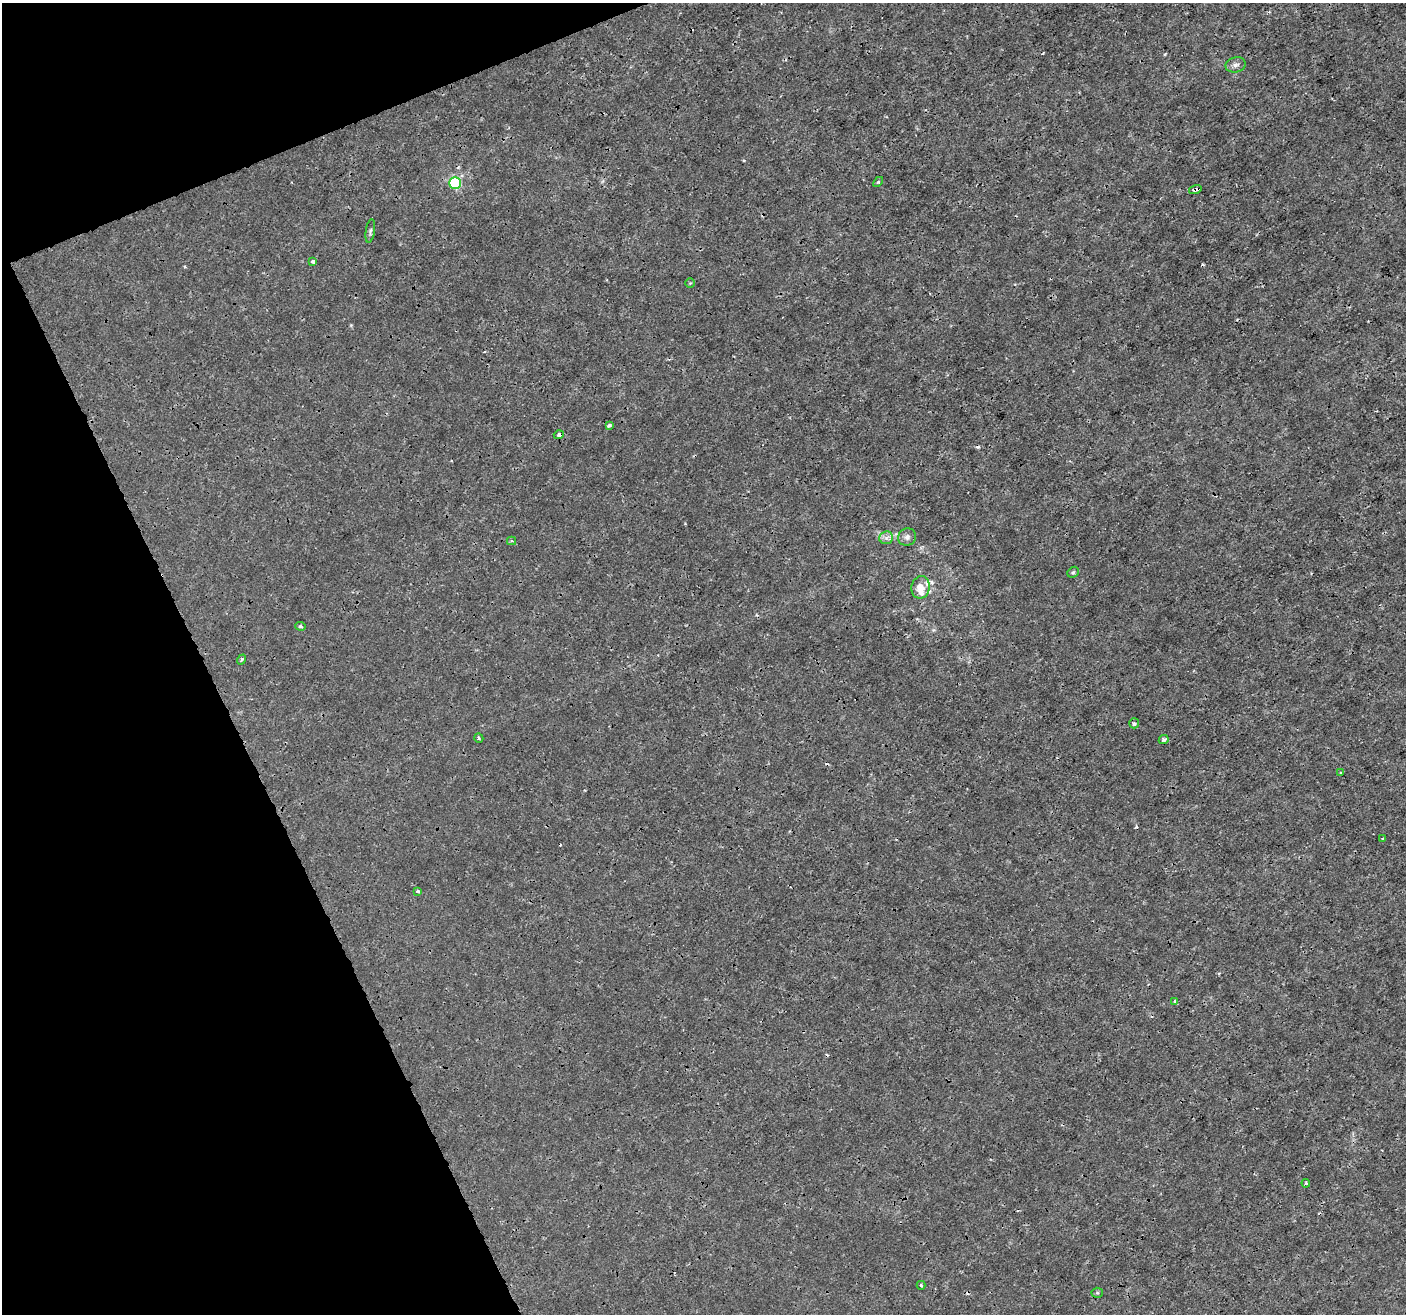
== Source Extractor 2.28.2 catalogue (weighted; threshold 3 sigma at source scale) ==
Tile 5 of 4 x 4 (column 1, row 2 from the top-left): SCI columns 3-1406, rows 2766-4077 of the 5617 x 5474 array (HDU 1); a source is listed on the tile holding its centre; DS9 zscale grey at full resolution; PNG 1408 x 1316 px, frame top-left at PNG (2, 3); each listed source drawn as its Kron ellipse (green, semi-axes under 4 px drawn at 4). Shown black and unused: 20% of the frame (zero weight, under 3 of 4 exposures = <1% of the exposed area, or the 3 px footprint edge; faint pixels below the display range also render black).
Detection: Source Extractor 2.28.2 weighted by HDU 2 'WHT'; one run over the whole footprint, this tile lists its part. Background -2.14e-04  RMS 7.2e-04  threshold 0.00326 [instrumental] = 3 sigma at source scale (4.5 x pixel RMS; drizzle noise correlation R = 1.50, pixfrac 1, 0.0396/0.0396 arcsec/px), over >= 5 px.
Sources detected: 36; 7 cosmic-ray / hot-pixel residue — neither listed nor drawn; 3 inside a brighter listed object's ellipse — not listed separately; the other 26 listed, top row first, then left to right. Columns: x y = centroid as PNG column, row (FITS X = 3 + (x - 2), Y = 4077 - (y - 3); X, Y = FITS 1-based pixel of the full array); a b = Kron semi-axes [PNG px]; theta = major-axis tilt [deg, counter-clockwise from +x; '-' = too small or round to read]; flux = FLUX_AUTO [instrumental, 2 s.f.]
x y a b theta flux
1236 65 10 7 12 0.32
878 182 6 3 44 0.092
455 183 6 6 - 7.1
1195 190 6 3 16 0.22
370 231 12 4 82 0.18
313 261 4 3 - 0.48
690 283 5 5 - 0.081
609 425 4 3 - 0.26
559 435 5 4 - 0.24
907 537 9 8 - 0.32
886 538 7 6 - 0.27
512 541 4 4 - 0.094
1073 572 6 5 - 0.12
921 587 11 9 79 0.87
300 626 5 4 - 0.14
242 659 5 3 - 0.13
1134 723 5 5 - 0.14
479 738 5 4 - 0.096
1164 739 5 4 - 0.15
1341 772 3 2 - 0.086
1382 839 3 3 - 0.1
418 891 4 3 - 0.098
1175 1001 3 3 - 0.32
1306 1183 4 3 - 0.095
921 1285 4 3 - 0.12
1097 1293 5 5 - 0.095
Overlapping masked pixels (flux is a lower limit): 3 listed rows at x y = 455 183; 1195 190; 559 435